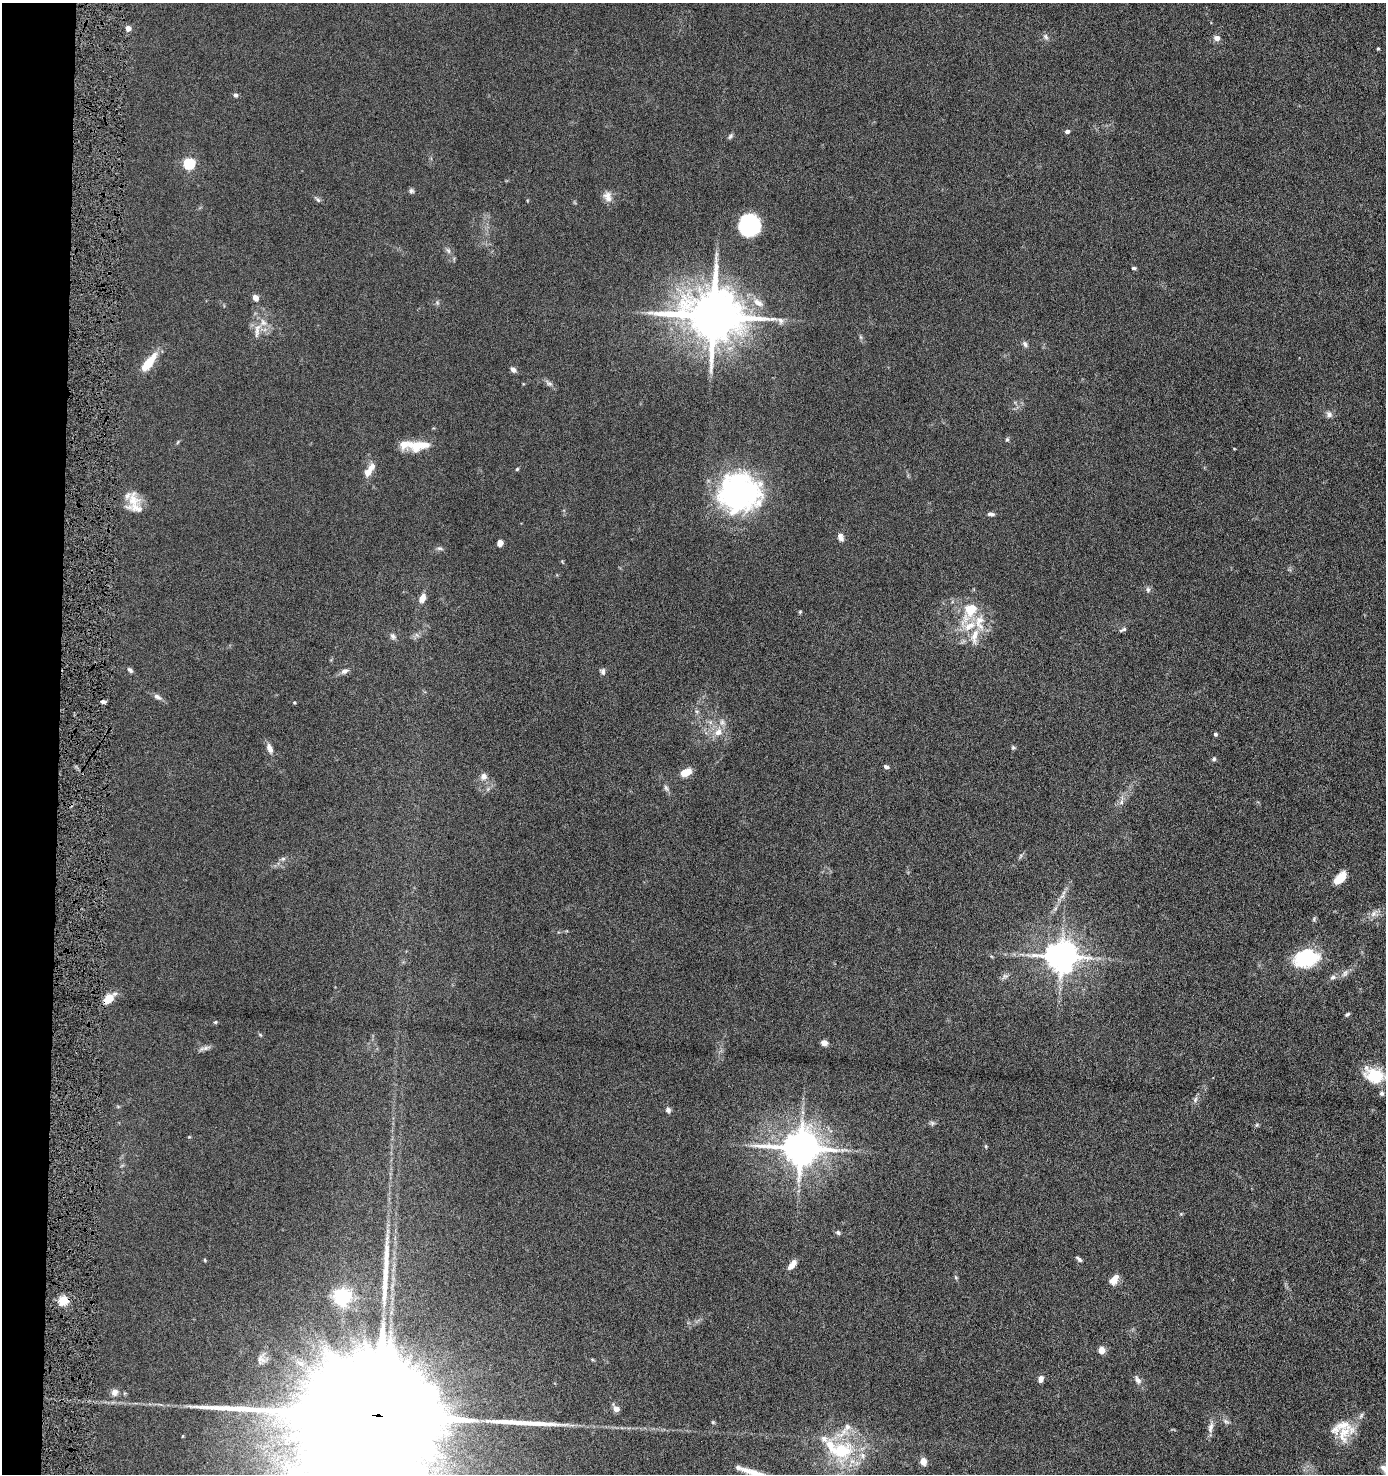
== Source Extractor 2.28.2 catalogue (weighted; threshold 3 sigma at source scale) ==
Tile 4 of 3 x 3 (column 1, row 2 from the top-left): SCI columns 111-1494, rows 1477-2948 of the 4507 x 4427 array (HDU 1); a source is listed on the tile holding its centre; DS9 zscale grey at full resolution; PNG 1388 x 1476 px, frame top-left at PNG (2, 3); no overlay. Shown black and unused: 4% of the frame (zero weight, under 6 of 11 exposures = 3% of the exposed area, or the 3 px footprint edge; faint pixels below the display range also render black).
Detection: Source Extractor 2.28.2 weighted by HDU 2 'WHT'; one run over the whole footprint, this tile lists its part. Background 0.0677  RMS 0.0054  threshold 0.022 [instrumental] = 3 sigma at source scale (4.09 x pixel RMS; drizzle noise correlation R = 1.36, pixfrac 0.8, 0.05/0.05 arcsec/px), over >= 5 px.
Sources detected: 115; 2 inside a brighter object's white glare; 2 long thin detections or spike segments (spike, bleed or trail) — not listed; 15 inside a brighter listed object's ellipse — not listed separately; the other 96 listed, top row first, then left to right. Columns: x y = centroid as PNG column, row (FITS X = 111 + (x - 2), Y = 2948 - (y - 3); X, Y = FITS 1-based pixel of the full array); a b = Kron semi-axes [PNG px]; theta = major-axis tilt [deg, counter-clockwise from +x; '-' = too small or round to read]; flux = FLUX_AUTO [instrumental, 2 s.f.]
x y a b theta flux
128 28 5 5 - 3.3
1046 37 8 6 -53 1.4
1217 38 6 5 - 2.8
1378 48 3 3 - 0.51
236 95 6 5 - 1.1
1067 131 4 4 - 2.4
730 136 9 5 56 0.95
189 163 5 5 - 43
411 191 7 6 - 1
608 197 15 10 -69 3.6
317 199 8 4 -45 1
749 225 20 19 - 31
448 251 8 4 -44 1.1
1134 268 5 4 - 0.71
255 298 6 6 - 3
758 303 17 8 -34 4.5
713 316 15 13 -6 3400
780 321 10 7 -57 1.9
257 330 23 7 81 4.4
1025 344 9 6 -67 1.3
149 362 24 8 53 11
513 370 8 6 -47 1.7
549 384 9 4 -9 1.1
1329 414 8 7 - 2
1007 439 5 5 - 0.73
416 445 22 11 4 8.3
517 469 4 4 - 0.58
367 472 14 9 50 3.7
737 492 48 36 7 100
133 500 23 15 -87 8.2
991 514 10 4 -1 1.3
840 537 10 6 -69 2.5
500 543 6 5 - 2.9
439 548 8 5 -6 1.1
1148 590 7 6 - 1.2
422 598 7 5 69 5.2
971 609 17 15 28 13
800 612 5 5 - 0.54
969 626 20 10 32 9
1123 630 10 4 25 1
393 636 9 7 -41 1.5
974 636 23 8 80 6.2
130 670 8 5 -44 1.2
345 671 9 7 27 1.9
603 671 9 6 -86 1.4
157 697 10 6 -27 1.9
103 702 7 4 -10 1.1
294 702 4 4 - 0.47
718 732 13 10 48 4.7
1215 734 4 4 - 1
269 748 13 6 -67 2.8
1013 748 6 5 - 0.74
1214 759 6 5 - 0.87
886 767 7 4 -16 1.1
686 772 11 6 22 7.4
484 776 9 8 - 2.8
666 788 9 5 -69 1.4
1121 802 7 4 90 1.2
1020 856 7 4 70 0.8
283 859 7 4 1 0.93
1340 878 15 8 46 8.9
1373 914 10 8 47 2.6
1061 956 9 8 - 960
1303 960 26 20 54 24
1345 973 10 6 63 1.7
1333 977 9 6 11 1.4
109 999 12 7 42 8.9
1347 1014 7 4 43 0.84
215 1022 5 4 - 0.58
824 1043 4 4 - 7.4
205 1048 11 6 15 1.8
1374 1075 25 17 -24 17
1195 1099 8 6 70 1.4
668 1110 6 6 - 1.4
986 1146 5 3 - 0.51
800 1148 11 9 -1 1400
838 1233 7 5 -38 1
1079 1259 9 4 -38 1.1
205 1260 5 3 - 0.48
792 1264 13 6 52 3.8
1114 1279 13 8 52 4.5
342 1297 6 6 - 180
63 1300 5 5 - 27
1101 1350 6 6 - 4.5
1041 1379 8 6 71 2.2
1138 1380 11 6 -61 2.4
115 1392 9 8 - 2.4
616 1409 5 5 - 4.4
379 1415 75 21 -5 70000
1226 1421 9 5 -21 1.3
713 1422 5 4 - 0.59
847 1427 39 9 46 7.5
1210 1427 16 7 77 2.9
1344 1434 32 19 46 12
841 1451 31 22 8 32
923 1461 8 7 - 3.5
Overlapping masked pixels (flux is a lower limit): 3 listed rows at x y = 109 999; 63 1300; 379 1415
Isophote crosses this tile's border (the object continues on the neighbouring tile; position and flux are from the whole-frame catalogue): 2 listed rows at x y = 379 1415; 841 1451